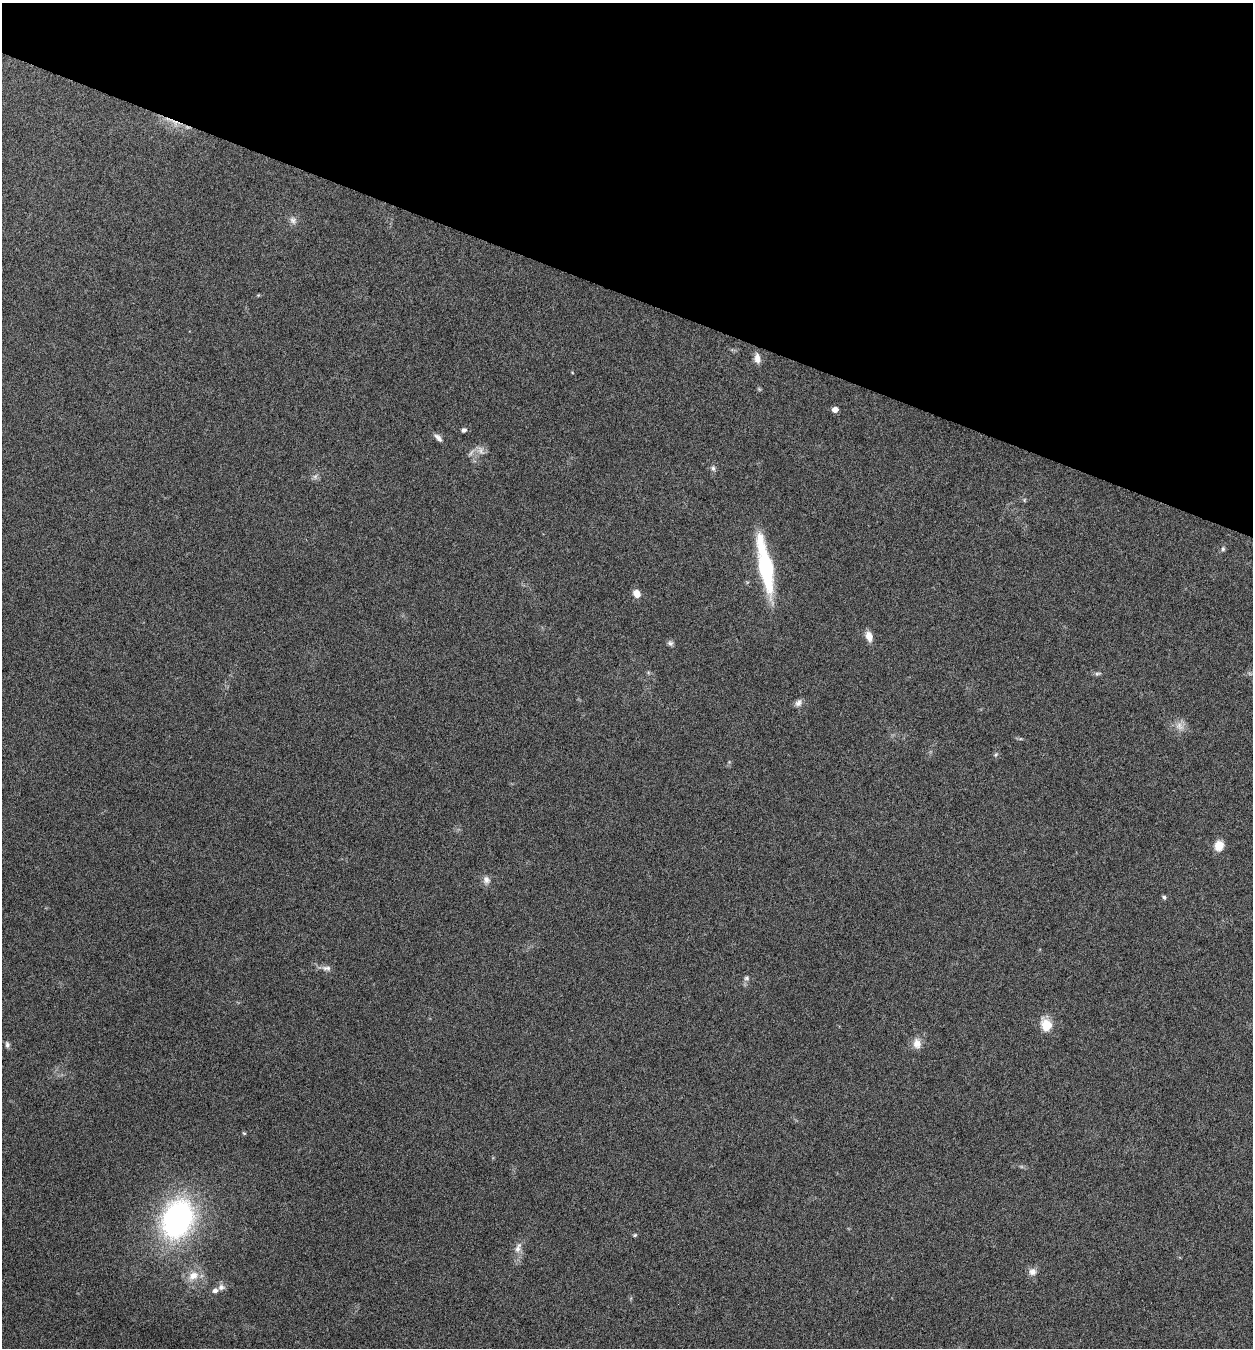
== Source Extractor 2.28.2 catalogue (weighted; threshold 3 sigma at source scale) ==
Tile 2 of 4 x 4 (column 2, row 1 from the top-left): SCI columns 1516-2766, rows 4039-5384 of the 5405 x 5390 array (HDU 1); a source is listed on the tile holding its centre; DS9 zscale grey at full resolution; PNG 1255 x 1350 px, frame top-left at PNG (2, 3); no overlay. Shown black and unused: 22% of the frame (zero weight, under 5 of 9 exposures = <1% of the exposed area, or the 3 px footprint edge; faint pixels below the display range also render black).
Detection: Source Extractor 2.28.2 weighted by HDU 2 'WHT'; one run over the whole footprint, this tile lists its part. Background 0.261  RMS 0.0066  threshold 0.0271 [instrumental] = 3 sigma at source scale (4.09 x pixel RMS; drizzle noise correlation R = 1.36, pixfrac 0.8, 0.05/0.05 arcsec/px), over >= 5 px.
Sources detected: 36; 2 too faint to see at this stretch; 1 cosmic-ray / hot-pixel residue — not listed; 1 inside a brighter listed object's ellipse — not listed separately; the other 32 listed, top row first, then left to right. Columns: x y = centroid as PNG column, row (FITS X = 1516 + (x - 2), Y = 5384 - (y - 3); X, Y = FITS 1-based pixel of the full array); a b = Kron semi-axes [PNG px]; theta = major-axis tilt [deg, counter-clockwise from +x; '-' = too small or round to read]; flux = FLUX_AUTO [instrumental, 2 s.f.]
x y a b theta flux
293 220 11 8 -72 2.8
757 358 13 7 -81 3.9
835 409 5 4 - 4.2
464 430 5 4 - 1.9
438 438 12 6 -46 2.5
481 450 13 7 -67 3.2
713 468 8 5 -80 1.5
1024 500 6 3 72 0.67
1223 549 6 5 - 1.1
765 565 65 13 -79 53
637 593 9 7 -58 4.9
869 636 11 7 -74 5.1
670 643 8 6 -8 1.6
1097 674 9 5 14 1.3
798 703 10 7 53 2.5
1179 726 13 9 -48 4.7
996 754 5 4 - 0.87
1219 845 12 10 75 6.8
486 880 11 9 -57 3.2
1164 897 5 5 - 1.2
326 968 14 6 -5 2.8
746 978 7 6 - 1.3
1046 1025 14 12 -64 11
917 1043 14 11 -83 5.2
7 1045 9 5 -80 1.6
244 1133 5 4 - 0.72
177 1219 32 24 69 160
635 1235 5 4 - 0.77
518 1248 17 7 68 4.2
1032 1272 10 10 - 3.5
193 1276 15 11 32 7.6
221 1287 10 8 17 2.8